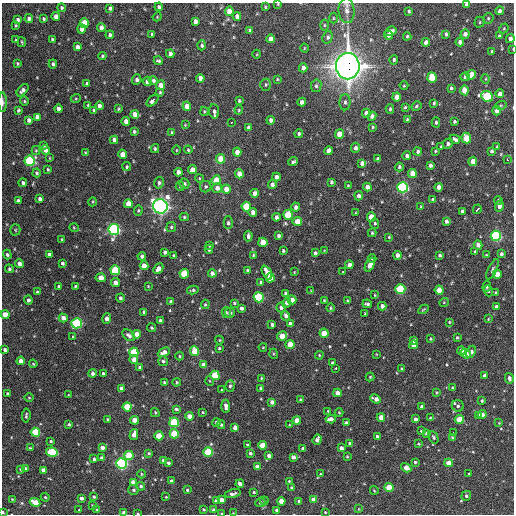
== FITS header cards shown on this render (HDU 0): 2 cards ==
NAXIS1  =                  512 / Axis length
NAXIS2  =                  512 / Axis length

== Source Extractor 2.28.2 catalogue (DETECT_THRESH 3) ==
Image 512 x 512 px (HDU 0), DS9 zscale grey, 1 PNG px = 1 image px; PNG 516 x 516 px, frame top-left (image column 1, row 512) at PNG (2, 3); each listed source drawn as its Kron ellipse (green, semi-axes under 4 px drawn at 4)
Background 1150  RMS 34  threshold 103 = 3 sigma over >= 5 px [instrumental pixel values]
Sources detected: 462; all 462 listed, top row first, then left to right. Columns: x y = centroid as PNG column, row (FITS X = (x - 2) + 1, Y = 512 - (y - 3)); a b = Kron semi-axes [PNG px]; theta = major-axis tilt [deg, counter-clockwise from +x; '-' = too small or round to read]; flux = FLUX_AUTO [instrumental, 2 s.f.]
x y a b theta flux
278 4 3 3 - 2.0e+03
466 4 3 3 - 7.1e+03
159 7 4 3 - 5.4e+03
265 7 3 2 - 2.3e+03
62 8 4 4 - 3.9e+03
110 8 4 4 - 5.8e+03
229 11 4 4 - 3.3e+04
347 11 12 8 -85 1.4e+04
409 11 3 3 - 3.2e+03
500 11 4 4 - 6.2e+03
56 16 4 4 - 1.7e+04
237 16 4 4 - 1.1e+04
157 17 4 3 - 2.2e+03
333 18 5 3 - 2.2e+03
488 18 5 5 - 3.2e+03
18 19 4 3 - 5.9e+03
29 19 4 4 - 8.6e+03
44 19 3 3 - 3.4e+03
195 21 4 4 - 9.5e+03
480 22 5 5 - 3.0e+03
84 23 5 4 - 5.8e+04
16 25 3 2 - 2.5e+03
324 25 5 3 - 2.2e+03
101 27 4 4 - 1.1e+04
504 28 5 4 - 2.6e+03
82 29 4 4 - 1.4e+04
250 30 4 3 - 6.3e+03
391 31 6 4 30 1.0e+04
152 34 3 3 - 3.7e+03
446 34 4 3 - 4.3e+03
465 34 4 4 - 1.2e+04
110 35 4 4 - 4.7e+03
389 35 4 4 - 9.0e+03
407 36 4 3 - 2.8e+03
499 36 4 3 - 3.3e+03
328 37 6 5 - 5.9e+03
510 38 4 4 - 8.7e+03
52 39 3 3 - 3.6e+03
271 39 4 4 - 1.4e+04
16 40 3 3 - 2.0e+03
22 42 5 3 - 2.5e+03
426 42 4 4 - 1.3e+04
460 42 4 4 - 1.1e+04
202 45 5 4 - 4.8e+03
77 47 4 4 - 1.2e+04
304 48 4 3 - 1.8e+03
513 49 3 2 - 1.7e+03
492 51 3 3 - 2.8e+03
170 54 4 4 - 8.9e+03
257 54 4 3 - 1.8e+03
102 56 4 4 - 2.9e+03
394 60 5 4 - 4.5e+03
158 61 4 3 - 3.9e+03
17 63 3 2 - 2.7e+03
53 64 4 3 - 4.7e+03
348 66 13 11 89 2.8e+06
303 68 4 4 - 9.0e+03
471 75 5 4 - 5.0e+04
432 77 5 4 - 6.5e+04
465 77 4 4 - 4.6e+03
200 78 4 4 - 1.2e+04
277 79 3 3 - 2.1e+03
486 79 5 3 - 2.0e+03
137 80 5 4 - 7.6e+03
148 81 4 4 - 2.1e+04
153 81 5 4 - 5.6e+03
87 84 3 3 - 4.4e+03
160 85 5 4 - 2.0e+04
266 85 6 5 - 4.0e+03
316 86 6 5 - 4.9e+03
404 86 4 3 - 1.8e+03
451 88 4 3 - 3.8e+03
23 90 7 4 48 8.4e+03
464 90 5 4 - 2.9e+04
160 92 4 3 - 2.8e+03
500 94 4 4 - 1.2e+04
487 96 6 5 - 1.8e+05
397 97 4 4 - 1.9e+04
76 98 5 3 - 2.1e+03
153 100 7 3 46 8.7e+03
24 101 4 4 - 2.6e+03
239 101 3 3 - 3.1e+03
3 102 9 3 -89 5.7e+03
302 102 4 4 - 7.2e+03
345 102 8 5 90 6.1e+03
434 103 4 3 - 2.9e+03
88 105 3 3 - 2.3e+03
501 105 6 4 17 2.1e+03
99 106 4 4 - 8.4e+03
187 106 4 4 - 2.4e+04
416 106 5 3 - 3.2e+03
405 107 4 3 - 2.6e+03
58 108 4 4 - 1.2e+04
119 109 3 3 - 2.7e+03
390 109 4 3 - 3.6e+03
18 110 4 3 - 3.5e+03
94 110 4 3 - 4.3e+03
239 110 4 4 - 2.4e+03
204 111 4 3 - 2.4e+03
214 111 7 5 -83 7.2e+03
497 111 4 4 - 1.1e+04
366 113 4 4 - 9.6e+03
135 114 4 4 - 1.9e+04
372 116 4 4 - 9.2e+03
37 117 4 4 - 1.6e+04
407 119 3 2 - 2.5e+03
29 120 4 4 - 9.5e+03
271 120 4 3 - 6.7e+03
126 121 4 4 - 1.8e+04
436 122 5 4 - 4.4e+03
454 122 3 3 - 3.7e+03
231 123 3 2 - 3.4e+03
185 125 4 3 - 1.8e+03
248 127 4 3 - 3.9e+03
373 127 4 3 - 2.7e+03
134 132 3 3 - 4.0e+03
172 132 4 3 - 2.6e+03
299 134 4 4 - 4.0e+03
339 134 5 4 - 3.3e+04
466 138 5 4 - 5.6e+04
455 139 5 3 - 6.1e+03
114 140 4 4 - 9.8e+03
448 144 5 4 - 6.1e+03
43 145 4 3 - 3.1e+03
497 146 3 3 - 2.0e+03
441 147 3 3 - 2.9e+03
356 148 5 4 - 6.6e+03
155 149 4 3 - 3.4e+03
45 150 4 4 - 1.3e+04
176 150 5 3 - 1.9e+03
188 150 4 3 - 2.6e+03
36 151 4 4 - 2.6e+03
329 151 4 4 - 1.3e+04
418 151 4 4 - 4.7e+03
435 151 3 3 - 2.1e+03
491 151 4 3 - 4.6e+03
237 152 4 4 - 1.9e+04
85 153 4 3 - 2.5e+03
123 154 4 4 - 2.8e+04
407 156 4 4 - 6.0e+03
50 158 4 2 - 1.6e+03
220 159 5 4 - 3.9e+04
378 159 4 3 - 5.7e+03
507 159 3 2 - 4.7e+03
30 161 5 5 - 2.9e+05
473 161 4 4 - 2.7e+04
293 162 5 3 - 4.8e+03
362 163 4 4 - 1.1e+04
430 165 4 3 - 6.0e+03
127 167 4 4 - 3.1e+03
399 167 4 3 - 3.9e+03
48 169 4 3 - 2.6e+03
192 170 4 4 - 2.3e+04
178 172 4 4 - 1.3e+04
36 173 4 4 - 4.5e+03
412 173 4 4 - 3.2e+04
239 174 4 4 - 2.0e+04
276 177 4 4 - 1.0e+04
199 178 4 3 - 1.9e+03
216 180 5 4 - 4.6e+04
331 182 4 3 - 3.8e+03
23 183 4 4 - 5.2e+03
159 183 6 5 - 4.7e+03
184 184 5 5 - 4.5e+03
272 184 4 4 - 7.4e+03
180 186 5 3 - 3.8e+03
348 186 3 3 - 2.5e+03
206 187 6 5 - 4.1e+03
367 187 4 4 - 1.2e+04
403 187 5 5 - 4.2e+05
439 187 4 4 - 1.1e+04
217 188 5 5 - 1.1e+04
226 189 4 4 - 2.3e+04
255 193 4 4 - 1.4e+04
359 196 4 4 - 6.9e+03
40 199 4 4 - 8.5e+03
433 199 4 3 - 3.5e+03
498 200 4 4 - 4.5e+03
18 201 4 3 - 6.9e+03
92 202 4 3 - 2.1e+03
128 204 4 4 - 3.7e+04
160 206 7 7 - 1.1e+06
421 206 4 3 - 1.9e+03
499 206 5 4 - 9.5e+03
246 207 5 4 - 7.8e+04
296 207 4 4 - 1.1e+04
477 209 5 3 - 9.9e+03
138 210 5 4 - 2.9e+03
462 211 4 3 - 4.6e+03
253 212 4 4 - 1.1e+04
355 213 4 2 - 1.6e+03
288 215 5 5 - 1.0e+05
184 217 4 4 - 3.4e+03
276 217 4 3 - 7.0e+03
371 217 5 4 - 3.4e+04
446 221 4 4 - 7.1e+03
297 222 4 4 - 3.4e+04
228 223 6 4 90 4.3e+03
375 223 5 4 - 3.2e+03
171 227 5 5 - 3.9e+03
74 228 5 3 - 2.1e+03
15 230 5 5 - 2.8e+03
114 230 5 5 - 5.6e+05
372 233 4 3 - 2.9e+03
248 236 5 3 - 6.6e+03
278 236 4 3 - 4.8e+03
496 236 5 5 - 4.0e+05
389 237 3 3 - 2.1e+03
62 240 3 3 - 3.0e+03
263 242 5 4 - 4.3e+04
209 245 4 3 - 3.1e+03
478 245 4 4 - 9.7e+03
209 249 4 3 - 4.6e+03
283 251 3 3 - 3.4e+03
324 251 4 4 - 1.9e+03
475 251 3 3 - 2.3e+03
165 252 4 3 - 5.7e+03
315 253 4 3 - 5.2e+03
49 254 4 3 - 8.0e+03
501 254 4 3 - 4.3e+03
7 255 5 4 - 4.7e+03
174 255 3 3 - 2.5e+03
253 255 4 3 - 2.4e+03
397 255 4 4 - 1.1e+04
440 255 4 4 - 4.0e+03
486 255 4 3 - 2.1e+03
142 256 4 3 - 7.7e+03
372 259 4 4 - 3.8e+03
62 263 3 3 - 4.8e+03
20 264 4 4 - 1.1e+04
349 265 4 4 - 1.4e+04
370 265 7 4 64 1.7e+04
144 266 4 4 - 2.6e+04
9 269 4 4 - 4.5e+03
158 269 6 4 47 1.3e+04
492 269 11 4 64 4.8e+03
115 270 5 5 - 1.6e+05
248 270 4 3 - 2.9e+03
343 271 3 2 - 2.3e+03
294 272 3 2 - 1.3e+03
212 273 4 4 - 8.9e+03
267 273 8 4 -63 2.3e+04
184 274 5 4 - 7.8e+04
497 274 4 4 - 3.2e+04
101 278 5 4 - 2.6e+04
270 278 5 4 - 4.9e+04
261 282 3 3 - 3.9e+03
116 283 4 4 - 1.6e+04
75 286 3 2 - 2.3e+03
148 286 3 2 - 1.7e+03
59 287 3 3 - 4.9e+03
487 287 5 3 - 3.0e+03
400 289 5 5 - 2.0e+05
193 290 6 4 13 3.9e+03
439 290 4 4 - 4.9e+04
311 291 4 2 - 1.6e+03
488 291 5 4 - 3.2e+03
37 292 3 3 - 2.8e+03
285 293 3 3 - 5.3e+03
495 293 3 3 - 3.6e+03
375 295 3 3 - 1.6e+03
259 297 5 5 - 2.0e+05
120 298 4 4 - 4.6e+03
28 300 4 4 - 6.6e+03
292 300 4 4 - 2.1e+04
324 300 3 3 - 2.1e+03
347 301 4 3 - 2.0e+03
171 302 4 4 - 7.2e+03
444 302 5 3 - 1.8e+03
234 303 3 3 - 2.9e+03
286 303 5 4 - 7.7e+03
205 304 5 4 - 3.0e+03
367 304 5 3 - 4.7e+03
382 306 4 4 - 8.7e+03
281 307 5 5 - 6.5e+03
496 307 3 3 - 6.6e+03
241 308 4 3 - 6.3e+03
330 308 4 3 - 2.7e+03
424 309 6 3 30 2.3e+03
144 312 4 3 - 5.7e+03
226 313 5 5 - 2.9e+03
230 313 5 4 - 4.2e+03
365 314 3 2 - 2.2e+03
5 315 4 4 - 3.4e+04
286 316 5 4 - 7.4e+03
63 318 4 4 - 1.4e+04
107 318 5 4 - 1.3e+04
488 319 3 2 - 1.8e+03
160 321 4 3 - 6.4e+03
449 322 4 3 - 2.5e+03
77 323 5 5 - 3.0e+05
290 324 4 4 - 1.3e+04
272 325 4 3 - 4.6e+03
151 328 4 4 - 3.2e+03
324 333 4 4 - 3.4e+04
137 334 4 4 - 2.1e+04
129 335 7 5 -37 7.6e+03
282 336 5 4 - 3.9e+04
73 337 3 2 - 1.5e+03
457 338 3 3 - 2.9e+03
430 339 4 3 - 2.5e+03
219 340 4 4 - 2.2e+03
414 340 4 3 - 7.5e+03
290 344 4 4 - 3.6e+04
413 345 4 4 - 2.1e+04
263 347 4 2 - 1.7e+03
219 348 4 3 - 3.0e+03
5 350 4 3 - 5.4e+03
195 351 5 4 - 5.5e+04
461 351 4 4 - 1.6e+04
134 352 5 4 - 1.1e+05
164 352 6 4 24 1.5e+04
471 352 6 4 62 8.4e+03
274 354 5 3 - 2.3e+03
376 354 3 2 - 1.3e+03
466 354 5 4 - 2.2e+04
319 355 4 4 - 2.7e+03
179 356 4 3 - 2.3e+03
134 360 4 4 - 1.9e+04
21 361 4 4 - 1.9e+04
163 361 5 5 - 4.6e+03
332 363 3 3 - 3.2e+03
33 364 4 3 - 2.7e+03
203 365 4 4 - 1.5e+04
140 367 4 3 - 5.1e+03
336 368 3 3 - 4.0e+03
402 369 3 3 - 2.9e+03
92 373 4 4 - 8.1e+03
103 374 3 3 - 4.7e+03
215 375 5 4 - 8.7e+04
484 376 4 3 - 8.7e+03
370 377 4 4 - 3.0e+03
261 378 3 2 - 1.9e+03
509 378 5 4 - 7.0e+03
210 381 5 3 - 1.9e+03
164 382 4 3 - 2.7e+03
177 382 4 4 - 2.8e+03
230 386 6 4 86 4.0e+03
122 388 4 4 - 7.8e+03
261 388 4 3 - 3.0e+03
452 388 4 3 - 2.2e+03
222 390 3 2 - 2.0e+03
436 392 3 2 - 2.2e+03
7 393 3 3 - 2.9e+03
337 393 4 4 - 1.6e+04
68 395 4 2 - 1.6e+03
29 398 4 3 - 2.3e+03
376 399 5 4 - 1.3e+04
301 400 4 3 - 5.4e+03
482 401 3 3 - 3.0e+03
272 402 4 4 - 1.1e+04
226 406 6 3 -86 9.5e+03
458 406 6 5 - 5.2e+03
127 407 4 4 - 7.4e+04
422 407 4 4 - 1.0e+04
176 409 4 3 - 5.5e+03
328 411 3 2 - 1.9e+03
203 412 4 3 - 2.2e+03
155 413 4 3 - 2.6e+03
339 413 4 3 - 1.9e+03
482 414 4 4 - 1.0e+04
26 415 7 3 84 3.9e+03
189 416 4 4 - 2.0e+04
478 416 4 3 - 6.8e+03
381 417 4 4 - 2.0e+04
430 418 4 3 - 2.3e+03
108 419 4 3 - 2.6e+03
331 419 5 4 - 1.2e+04
415 419 4 3 - 8.1e+03
459 419 4 4 - 5.4e+04
134 420 4 4 - 3.1e+04
297 421 4 4 - 2.6e+04
174 422 5 4 - 1.4e+05
216 422 4 4 - 5.1e+03
346 423 4 3 - 6.3e+03
499 423 3 3 - 1.5e+03
69 424 3 3 - 3.3e+03
221 425 4 3 - 3.7e+03
289 425 3 3 - 2.1e+03
235 427 4 4 - 1.4e+04
421 431 3 3 - 2.3e+03
35 432 4 4 - 1.2e+05
453 432 2 2 - 2.0e+03
426 433 3 3 - 5.5e+03
134 434 5 4 - 1.7e+04
174 434 5 4 - 8.8e+04
159 436 4 4 - 5.3e+04
377 436 3 3 - 4.1e+03
433 437 7 4 -62 4.2e+03
452 437 4 4 - 1.9e+03
317 440 5 4 - 1.4e+04
51 441 3 3 - 2.8e+03
350 443 4 3 - 5.8e+03
418 444 3 3 - 2.2e+03
247 445 4 3 - 2.9e+03
262 445 4 4 - 4.1e+04
102 447 4 4 - 1.3e+04
30 448 4 3 - 2.3e+03
303 448 4 3 - 8.2e+03
341 448 4 4 - 8.7e+03
52 452 6 4 -11 1.5e+05
208 452 5 4 - 1.5e+05
149 453 4 3 - 3.5e+03
250 453 4 3 - 4.5e+03
129 455 5 4 - 8.1e+04
269 455 4 4 - 9.5e+03
347 456 3 3 - 2.4e+03
293 457 4 4 - 1.1e+04
102 458 4 4 - 7.4e+03
94 459 3 3 - 4.3e+03
163 460 4 3 - 7.2e+03
415 462 3 3 - 3.7e+03
121 463 5 5 - 4.9e+05
168 463 4 3 - 4.5e+03
448 463 4 4 - 2.4e+04
257 467 4 4 - 1.1e+04
25 468 3 3 - 3.1e+03
406 468 5 4 - 1.9e+04
20 469 4 2 - 2.0e+03
43 470 4 4 - 1.6e+04
141 474 4 3 - 2.0e+03
320 474 3 2 - 2.2e+03
469 474 3 2 - 1.9e+03
171 481 4 3 - 5.5e+03
289 481 3 3 - 2.2e+03
133 482 4 4 - 2.1e+04
240 484 4 3 - 1.0e+04
141 486 4 4 - 4.3e+03
389 487 4 4 - 7.7e+04
292 488 4 4 - 8.6e+03
133 490 5 5 - 4.1e+03
187 490 3 3 - 3.0e+03
374 490 4 3 - 1.9e+03
254 492 4 3 - 2.7e+03
233 494 8 4 12 7.3e+03
466 496 5 4 - 4.7e+03
45 497 4 4 - 2.4e+03
94 497 3 3 - 3.5e+03
166 497 3 2 - 1.5e+03
81 498 3 3 - 7.7e+03
12 499 3 2 - 1.9e+03
314 499 4 4 - 2.0e+04
222 500 4 4 - 1.6e+04
216 501 4 4 - 1.0e+04
264 501 4 3 - 1.5e+03
281 501 4 4 - 2.5e+04
299 501 4 3 - 6.3e+03
35 502 5 4 - 4.5e+04
260 502 5 4 - 5.8e+03
92 505 3 2 - 2.3e+03
204 509 3 3 - 2.9e+03
358 509 4 3 - 1.6e+03
79 510 3 3 - 1.7e+03
97 510 3 3 - 2.5e+03
214 510 4 4 - 1.1e+04
277 510 4 3 - 4.7e+03
3 512 3 2 - 3.3e+03
325 512 3 3 - 2.0e+03
124 513 4 3 - 1.7e+04
222 513 3 3 - 3.1e+03
233 513 3 2 - 1.4e+03
138 514 3 2 - 1.5e+03
At the frame edge (FLAGS 8, measured only in part): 10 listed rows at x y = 278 4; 466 4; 513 49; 3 102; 5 315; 3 512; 124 513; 222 513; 233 513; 138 514